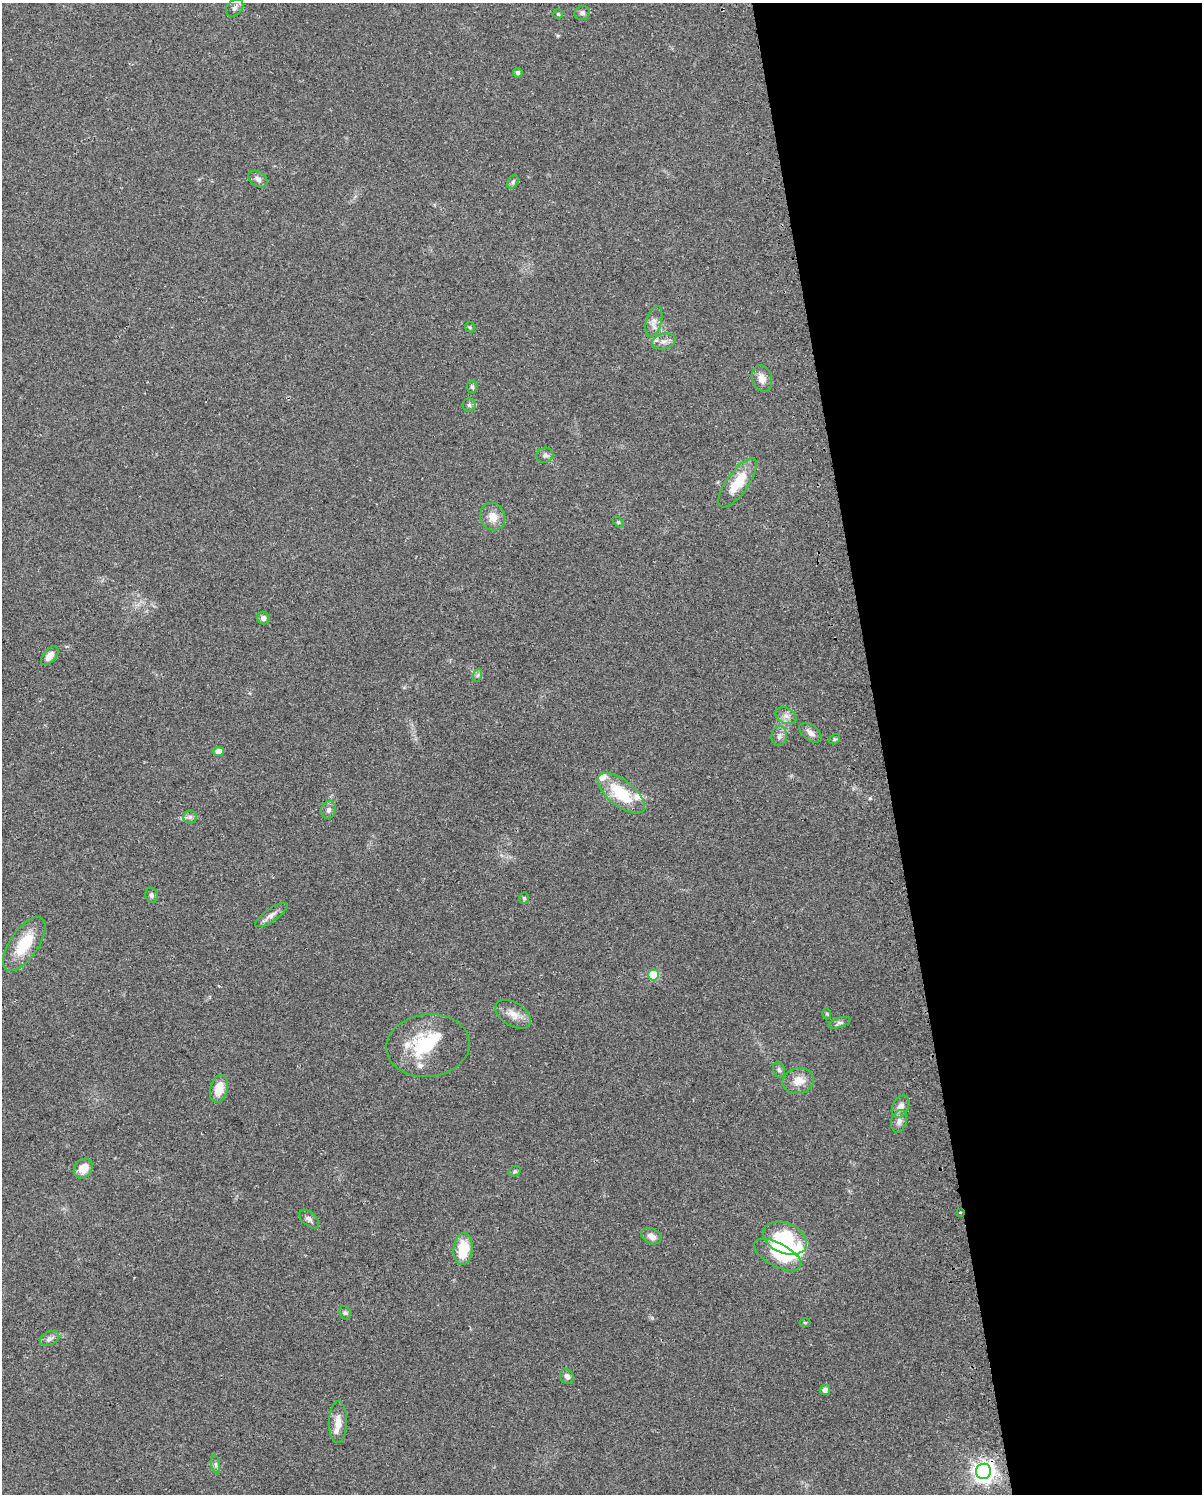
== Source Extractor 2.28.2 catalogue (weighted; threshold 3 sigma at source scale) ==
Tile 8 of 4 x 3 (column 4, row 2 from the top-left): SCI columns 3633-4832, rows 1519-3010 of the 4864 x 4573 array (HDU 1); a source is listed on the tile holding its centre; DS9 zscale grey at full resolution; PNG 1204 x 1496 px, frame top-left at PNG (2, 3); each listed source drawn as its Kron ellipse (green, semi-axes under 4 px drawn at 4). Shown black and unused: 27% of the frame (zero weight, under 2 of 3 exposures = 2% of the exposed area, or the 3 px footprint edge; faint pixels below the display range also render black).
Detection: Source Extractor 2.28.2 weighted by HDU 2 'WHT'; one run over the whole footprint, this tile lists its part. Background 0.0646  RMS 0.0088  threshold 0.0397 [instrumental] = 3 sigma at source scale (4.5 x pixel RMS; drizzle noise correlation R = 1.50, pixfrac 1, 0.0396/0.0396 arcsec/px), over >= 5 px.
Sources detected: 65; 1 inside a brighter object's white glare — neither listed nor drawn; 7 inside a brighter listed object's ellipse — not listed separately; the other 57 listed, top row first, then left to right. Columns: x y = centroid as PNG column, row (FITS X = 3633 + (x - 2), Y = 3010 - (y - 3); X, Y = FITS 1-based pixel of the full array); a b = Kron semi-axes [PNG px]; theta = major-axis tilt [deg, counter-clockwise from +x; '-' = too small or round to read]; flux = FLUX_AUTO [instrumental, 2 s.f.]
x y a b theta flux
235 8 10 7 47 3.6
582 13 8 7 - 2.5
558 14 5 5 - 1.1
518 73 5 4 - 2.1
258 179 11 7 -34 3.6
513 182 7 5 60 1.8
654 321 16 7 74 5.8
470 327 5 4 - 1.2
664 341 12 8 14 5.2
762 379 13 10 -72 7
472 387 6 5 - 1.7
469 405 6 6 - 2
545 455 8 7 - 2.8
738 483 29 10 54 25
493 517 14 12 -69 9.3
618 522 6 4 -45 1.1
263 618 6 6 - 3.7
50 656 11 6 49 6.3
478 675 7 4 71 1.7
786 716 11 7 -27 4.7
810 733 13 7 -37 4.7
779 736 10 7 84 3.5
835 739 6 4 33 1.2
219 751 5 4 - 9.7
621 793 28 13 -38 37
329 810 9 7 73 3
190 817 7 6 - 2.5
152 895 7 6 - 2.2
524 898 6 5 - 1.3
271 915 19 6 34 4.9
24 944 31 14 56 31
653 975 5 5 - 41
513 1014 20 11 -33 9.9
827 1014 5 3 - 0.9
839 1023 11 5 18 2.3
428 1046 42 31 6 51
779 1070 8 5 -72 1.9
798 1081 16 13 14 11
219 1089 14 8 77 15
901 1107 12 8 63 6.4
899 1121 11 7 75 4.3
83 1169 10 8 50 11
515 1171 6 5 - 1.4
960 1212 3 3 - 1.6
309 1219 12 6 -41 3.2
651 1236 11 7 -25 5.4
785 1238 23 15 -24 48
463 1249 16 9 84 27
777 1255 26 11 -28 19
345 1313 7 5 -66 1.6
805 1323 5 3 - 0.93
50 1338 10 7 24 3
567 1376 7 6 - 3.5
825 1390 5 5 - 4.1
338 1422 21 9 89 10
216 1464 9 4 -81 2
983 1471 8 7 - 520
Overlapping masked pixels (flux is a lower limit): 2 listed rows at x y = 960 1212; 983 1471
Unlisted compact peaks at least as high as the median listed source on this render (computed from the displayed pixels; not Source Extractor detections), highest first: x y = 870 798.